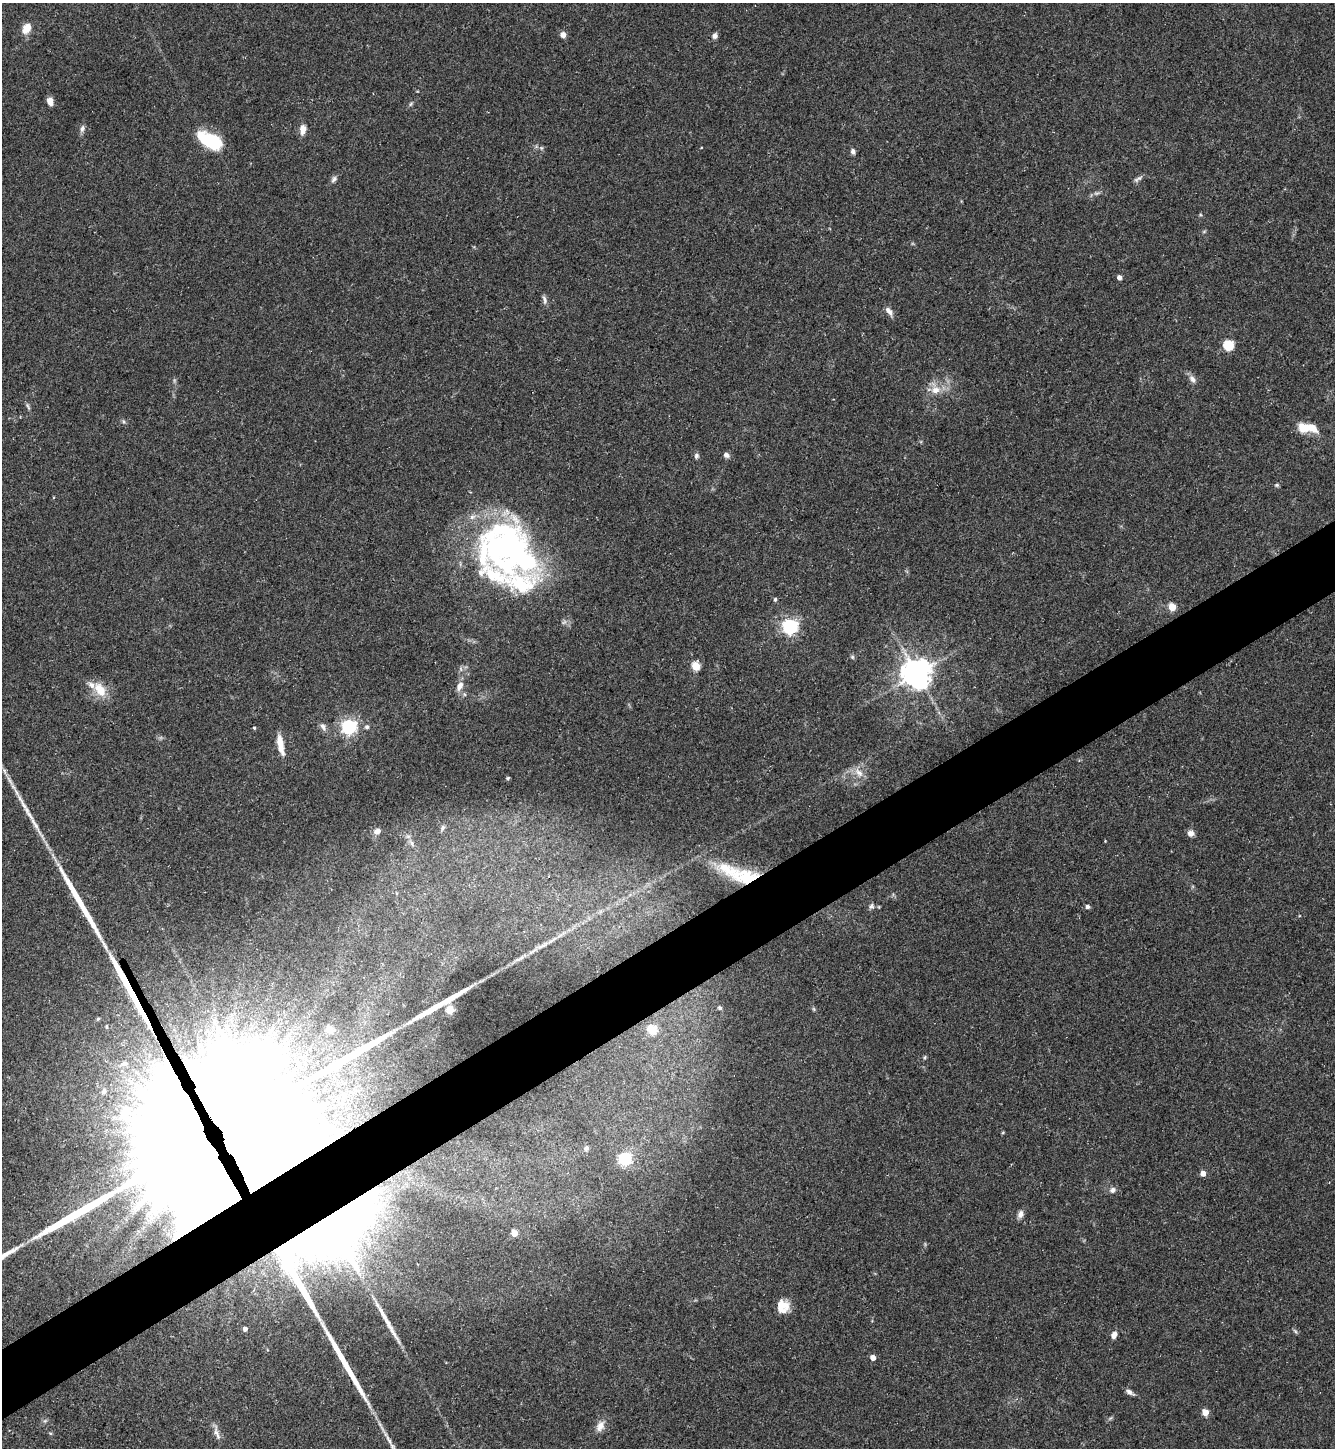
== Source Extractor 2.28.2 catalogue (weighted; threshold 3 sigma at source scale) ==
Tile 7 of 4 x 4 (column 3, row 2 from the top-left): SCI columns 2955-4287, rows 2891-4336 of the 5774 x 5783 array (HDU 1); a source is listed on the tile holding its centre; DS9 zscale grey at full resolution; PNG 1337 x 1450 px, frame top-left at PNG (2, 3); no overlay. Shown black and unused: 5% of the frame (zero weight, under 3 of 5 exposures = <1% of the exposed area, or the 3 px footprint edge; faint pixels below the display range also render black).
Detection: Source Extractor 2.28.2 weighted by HDU 2 'WHT'; one run over the whole footprint, this tile lists its part. Background 0.0627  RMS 0.0059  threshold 0.0266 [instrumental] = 3 sigma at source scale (4.5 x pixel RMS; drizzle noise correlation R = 1.50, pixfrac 1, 0.05/0.05 arcsec/px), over >= 5 px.
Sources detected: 93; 2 inside a brighter object's white glare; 7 long thin detections or spike segments (spike, bleed or trail) — not listed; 6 inside a brighter listed object's ellipse — not listed separately; the other 78 listed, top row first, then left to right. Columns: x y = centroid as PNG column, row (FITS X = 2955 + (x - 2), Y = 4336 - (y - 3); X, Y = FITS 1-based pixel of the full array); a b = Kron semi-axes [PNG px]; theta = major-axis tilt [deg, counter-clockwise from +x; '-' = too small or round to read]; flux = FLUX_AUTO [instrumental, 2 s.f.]
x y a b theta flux
26 28 14 10 59 6
563 35 6 6 - 2.9
715 36 7 6 - 2.1
50 101 8 6 -76 4.5
410 104 6 4 87 0.89
82 128 10 6 73 2.1
303 129 11 7 84 4.8
210 140 27 14 -29 29
541 148 6 4 72 0.76
853 152 7 5 -74 1.7
334 179 9 6 51 1.8
1138 179 14 5 32 1.8
1096 193 9 4 0 1.3
1119 277 4 4 - 2.9
544 300 12 5 -77 2
889 311 13 6 -53 3.1
1228 345 6 5 - 43
1192 379 12 7 -56 2.8
935 390 14 10 13 6.9
28 406 11 4 -65 1.3
123 421 6 4 -71 0.89
1304 428 14 11 -14 9.3
726 455 8 6 -25 2.1
696 456 7 6 - 1.4
1277 485 6 5 - 0.92
505 546 63 52 21 180
775 599 5 4 - 0.95
1172 607 5 5 - 14
790 627 6 6 - 180
852 657 6 5 - 0.99
696 666 5 5 - 21
917 674 9 9 - 860
459 686 12 7 63 4.2
100 690 22 12 -59 10
323 727 12 7 -66 2.4
349 727 6 6 - 180
367 727 6 6 - 1.3
254 728 4 4 - 0.77
280 744 23 6 -79 8.1
859 773 15 7 -44 4.6
508 778 5 4 - 0.77
22 803 38 5 -61 9.3
443 827 8 5 82 1.3
377 831 9 7 19 3.1
1191 833 8 7 - 2.7
408 836 7 4 0 1.1
412 844 8 4 -54 1.3
747 877 38 20 -8 30
871 906 8 7 - 1.6
1087 907 5 4 - 1.9
551 941 7 4 19 1.2
720 1008 7 5 -32 1.1
814 1009 6 4 -71 0.76
450 1010 9 8 - 4.7
329 1029 5 5 - 11
652 1030 6 5 - 26
925 1057 5 5 - 0.78
124 1063 11 8 1 3.4
104 1091 7 5 62 1.7
345 1095 36 22 41 40
126 1114 31 23 80 29
194 1145 74 60 -73 13000
586 1148 7 6 - 1.7
625 1159 6 6 - 79
1203 1173 5 4 - 5
1112 1190 8 7 - 2.3
1020 1214 9 7 72 2.8
335 1231 65 43 36 560
514 1233 4 4 - 10
783 1306 15 14 - 8.9
245 1329 9 8 - 5.9
1295 1331 7 4 -45 1
1114 1335 9 6 73 2.6
873 1358 4 4 - 5.9
1130 1392 10 6 -32 2.3
1205 1412 5 4 - 10
600 1426 15 10 60 4.8
217 1433 23 6 -74 3.5
Overlapping masked pixels (flux is a lower limit): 3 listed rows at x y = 747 877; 194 1145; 335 1231